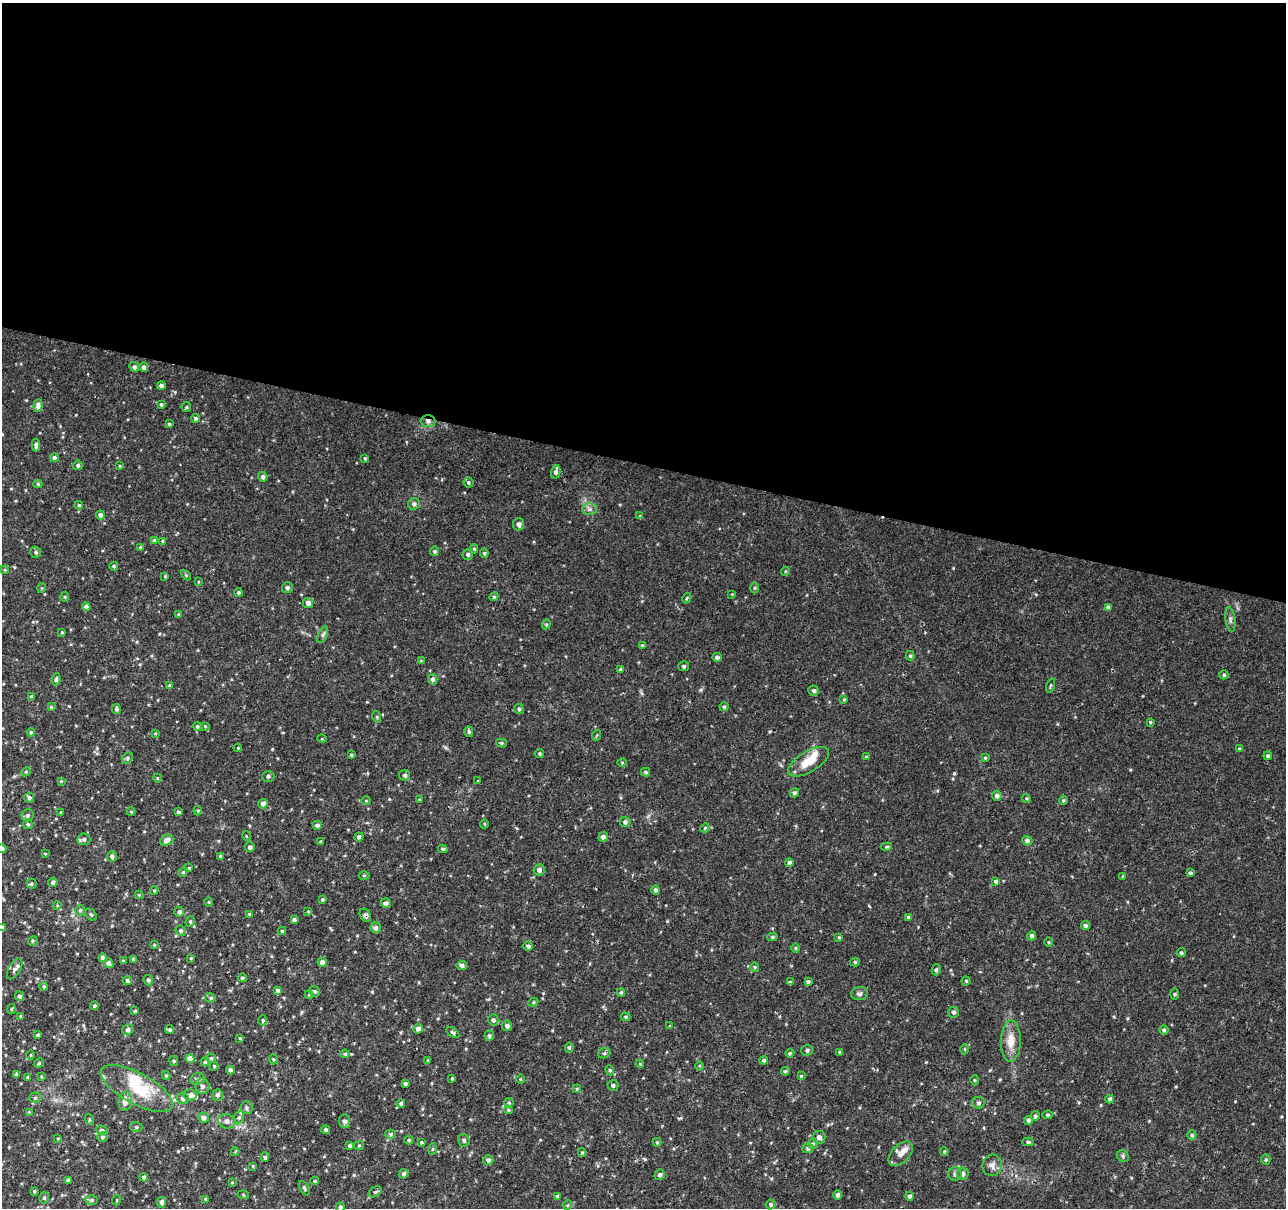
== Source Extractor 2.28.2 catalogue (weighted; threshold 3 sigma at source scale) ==
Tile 3 of 4 x 4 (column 3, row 1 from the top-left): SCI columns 2574-3857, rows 3899-5104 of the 5141 x 5324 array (HDU 1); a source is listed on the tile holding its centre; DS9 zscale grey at full resolution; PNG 1288 x 1210 px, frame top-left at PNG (2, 3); each listed source drawn as its Kron ellipse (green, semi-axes under 4 px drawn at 4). Shown black and unused: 38% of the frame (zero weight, under 2 of 3 exposures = <1% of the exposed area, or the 3 px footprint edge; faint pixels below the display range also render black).
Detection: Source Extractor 2.28.2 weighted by HDU 2 'WHT'; one run over the whole footprint, this tile lists its part. Background 0.0195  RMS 0.0032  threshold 0.0145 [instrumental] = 3 sigma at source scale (4.5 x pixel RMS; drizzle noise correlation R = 1.50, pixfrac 1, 0.0396/0.0396 arcsec/px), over >= 5 px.
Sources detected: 331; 1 inside a brighter object's white glare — neither listed nor drawn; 6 inside a brighter listed object's ellipse — not listed separately; the other 324 listed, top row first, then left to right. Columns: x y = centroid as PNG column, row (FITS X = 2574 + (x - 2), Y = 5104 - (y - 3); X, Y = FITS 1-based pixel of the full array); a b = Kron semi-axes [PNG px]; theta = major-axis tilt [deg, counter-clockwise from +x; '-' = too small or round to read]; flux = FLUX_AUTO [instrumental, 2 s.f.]
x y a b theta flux
134 367 5 4 - 1
144 367 4 4 - 1.2
161 386 4 4 - 0.92
161 404 3 3 - 0.46
38 405 6 4 84 1.4
186 407 5 4 - 0.41
195 418 4 4 - 0.75
428 421 7 6 - 1.1
169 424 4 4 - 0.45
36 445 6 4 89 1
54 458 4 4 - 0.87
365 458 3 3 - 0.43
78 465 5 4 - 0.61
120 466 3 3 - 0.32
556 472 7 4 77 1.2
263 477 5 4 - 1
468 482 5 5 - 0.52
38 484 4 4 - 0.47
414 504 6 5 - 1.1
79 505 4 3 - 0.44
590 509 7 6 - 1
100 515 4 4 - 1
640 516 4 4 - 0.42
519 524 6 5 - 1.3
154 540 4 4 - 0.32
162 541 3 3 - 0.3
140 547 4 3 - 0.35
474 549 4 4 - 0.44
435 551 5 4 - 0.57
36 552 5 5 - 0.6
484 553 5 4 - 0.41
468 555 5 5 - 0.79
114 566 4 4 - 0.5
5 570 4 3 - 0.29
785 571 4 4 - 0.36
186 575 6 4 -45 0.36
165 576 4 4 - 0.28
198 582 4 2 - 0.23
287 587 5 5 - 0.8
42 588 5 3 - 0.26
755 588 5 3 - 0.36
239 592 4 4 - 0.51
732 594 3 3 - 0.24
65 597 5 3 - 0.33
494 597 5 4 - 0.41
687 598 5 3 - 0.38
308 603 5 5 - 1.8
86 607 4 4 - 1.1
1108 607 4 4 - 0.81
178 614 4 3 - 0.3
1230 620 12 5 -82 1
546 624 5 4 - 0.4
62 632 4 3 - 0.31
323 635 9 4 69 0.83
642 645 4 3 - 0.27
910 656 4 4 - 0.45
717 657 4 4 - 0.98
421 661 4 4 - 0.31
684 666 5 5 - 0.47
621 669 4 3 - 1.7
1224 675 4 4 - 0.5
56 679 6 4 82 0.63
433 679 5 4 - 0.92
169 685 4 3 - 0.31
1050 686 7 3 71 0.36
814 691 5 5 - 0.78
32 696 4 4 - 0.61
844 700 4 3 - 0.37
51 707 4 4 - 0.41
724 707 5 4 - 0.55
116 709 5 4 - 0.58
519 709 5 4 - 0.72
377 717 6 3 -72 0.37
1150 722 4 4 - 0.4
197 726 4 4 - 0.56
205 726 4 4 - 0.34
31 732 4 4 - 0.56
469 732 5 4 - 0.57
155 733 3 3 - 0.25
597 735 5 3 - 0.31
322 739 5 3 - 0.28
501 743 5 4 - 0.52
238 748 4 3 - 0.28
1239 749 4 3 - 0.34
539 754 5 4 - 0.55
351 755 3 3 - 0.46
1268 756 4 4 - 0.61
866 757 4 2 - 0.26
127 758 6 5 - 0.58
985 758 4 3 - 0.37
808 762 23 10 31 6.2
622 763 5 3 - 0.27
26 772 5 4 - 0.36
646 772 4 4 - 0.54
405 775 5 5 - 0.71
268 776 6 5 - 0.77
157 778 4 3 - 0.26
61 781 4 4 - 0.3
478 781 3 3 - 0.28
794 793 5 4 - 0.68
997 796 5 4 - 1.1
29 798 5 5 - 0.79
1026 798 5 3 - 0.34
419 800 4 2 - 0.26
1063 800 4 4 - 0.41
366 801 4 4 - 0.3
263 804 5 4 - 1.5
198 811 5 4 - 0.4
61 812 3 2 - 0.37
131 812 4 4 - 0.4
178 812 4 4 - 0.65
28 815 6 5 - 0.86
625 822 5 5 - 0.9
28 824 5 4 - 0.62
484 824 4 3 - 0.36
317 825 4 4 - 0.93
705 828 5 4 - 0.36
246 836 5 3 - 0.26
359 837 4 4 - 0.86
603 837 5 4 - 1.3
84 839 6 6 - 1.2
167 840 7 5 26 1.9
1027 841 5 4 - 0.8
321 842 3 3 - 0.37
250 847 5 4 - 0.93
887 847 5 4 - 0.44
2 848 5 4 - 1.5
443 849 5 3 - 0.53
45 854 4 3 - 0.26
220 856 4 4 - 0.48
112 857 5 4 - 0.91
789 863 4 4 - 1
189 868 4 4 - 0.37
539 870 5 5 - 1.3
183 872 5 4 - 0.4
1190 873 3 3 - 0.63
364 875 5 3 - 0.37
1123 876 4 4 - 0.3
996 881 4 3 - 0.7
53 882 5 4 - 0.81
31 884 5 5 - 0.48
154 890 4 4 - 0.38
656 890 4 4 - 0.77
139 895 4 4 - 0.28
322 899 4 4 - 0.48
209 902 5 3 - 0.26
386 903 5 4 - 0.99
57 905 4 3 - 0.26
80 910 5 4 - 0.55
308 911 4 4 - 0.27
179 912 5 5 - 0.88
91 914 7 4 -48 0.53
249 914 3 3 - 0.25
365 915 7 5 -57 0.9
908 917 4 4 - 0.58
294 920 4 3 - 0.8
190 921 5 4 - 0.42
1085 926 4 4 - 0.84
2 927 4 3 - 1.1
375 928 5 5 - 1.2
181 931 5 5 - 0.66
282 931 4 4 - 0.39
1032 936 4 4 - 0.89
772 937 5 4 - 0.53
839 937 4 3 - 0.31
33 941 5 4 - 0.42
1048 942 5 3 - 0.3
154 945 4 3 - 0.34
528 946 4 4 - 0.9
795 948 5 3 - 0.39
1181 953 5 4 - 0.59
102 958 4 4 - 1.1
191 958 4 3 - 0.29
133 959 3 3 - 0.49
123 961 4 3 - 0.32
322 962 4 4 - 1.6
855 962 5 4 - 0.52
109 963 5 4 - 1.5
462 965 5 5 - 1
755 967 5 4 - 0.39
15 969 11 6 59 1.2
936 970 5 4 - 0.58
242 978 4 4 - 0.65
148 980 5 4 - 0.65
127 981 5 4 - 0.66
966 981 4 4 - 0.43
790 982 4 2 - 0.52
808 982 4 4 - 0.71
44 986 4 4 - 0.46
278 991 4 4 - 1.2
314 991 5 5 - 0.61
621 992 4 4 - 0.42
860 994 8 6 10 0.87
1174 994 5 3 - 0.39
309 995 4 4 - 0.32
20 996 5 4 - 0.78
211 998 5 4 - 0.53
533 1002 5 4 - 0.46
94 1006 4 4 - 0.57
12 1009 5 3 - 0.34
135 1011 4 3 - 0.36
954 1012 5 5 - 0.75
21 1016 4 3 - 0.28
625 1017 5 4 - 0.43
263 1020 5 4 - 0.43
493 1020 5 5 - 1.1
507 1026 5 5 - 1
670 1026 4 3 - 0.25
418 1029 5 5 - 1.3
128 1030 6 5 - 1.1
170 1030 4 4 - 0.46
1164 1030 5 4 - 0.64
453 1032 7 4 -35 0.55
38 1035 3 3 - 0.56
489 1036 5 5 - 0.62
240 1038 4 4 - 0.41
1011 1041 20 10 88 4.6
569 1047 5 4 - 0.5
964 1049 5 3 - 0.31
807 1050 6 5 - 0.77
840 1052 4 4 - 0.4
604 1053 6 5 - 0.52
790 1053 4 4 - 0.43
345 1054 4 4 - 0.47
31 1055 4 3 - 0.24
211 1058 4 4 - 0.46
190 1059 4 4 - 2.9
273 1059 5 3 - 0.3
428 1060 3 3 - 0.26
764 1060 4 4 - 0.67
174 1061 5 4 - 0.41
205 1062 4 4 - 0.63
39 1063 5 4 - 0.44
640 1064 4 3 - 0.28
214 1066 4 3 - 0.39
699 1066 5 3 - 0.32
230 1070 4 4 - 0.94
610 1070 5 4 - 0.42
785 1071 4 4 - 0.51
16 1075 3 3 - 0.6
166 1075 4 4 - 0.37
801 1076 3 3 - 0.29
41 1077 3 3 - 0.3
27 1078 4 4 - 0.44
198 1079 7 5 20 0.72
452 1079 4 3 - 0.37
520 1079 5 3 - 0.3
974 1080 5 3 - 0.3
405 1084 3 3 - 0.69
613 1085 5 5 - 0.7
202 1086 8 7 - 1.2
137 1088 40 15 -29 13
577 1089 4 3 - 0.33
190 1095 6 5 - 1.5
218 1095 6 5 - 0.92
35 1098 5 5 - 0.57
183 1098 6 5 - 1.4
1110 1099 4 4 - 0.79
125 1101 9 6 82 2.6
401 1103 4 4 - 0.59
509 1103 5 4 - 0.49
979 1103 6 5 - 0.77
246 1108 6 6 - 0.75
508 1110 4 3 - 0.41
29 1112 3 3 - 0.21
1047 1115 5 4 - 0.5
1035 1116 5 4 - 0.7
239 1117 6 5 - 0.63
203 1118 5 5 - 1.6
89 1119 5 3 - 0.35
1028 1120 4 4 - 0.87
227 1121 8 7 - 1.1
344 1121 7 6 - 1.5
136 1127 6 5 - 0.59
102 1130 6 4 -18 0.47
326 1130 4 4 - 0.62
390 1134 5 4 - 0.45
1192 1135 5 4 - 0.63
102 1137 5 4 - 0.66
819 1137 6 6 - 1.3
58 1138 4 3 - 0.28
409 1140 4 4 - 0.45
464 1140 6 5 - 0.83
421 1142 4 3 - 0.38
657 1142 4 3 - 0.39
1028 1142 5 4 - 0.49
813 1144 5 5 - 0.74
359 1145 5 4 - 0.39
350 1146 4 3 - 0.8
808 1148 5 5 - 0.79
433 1149 5 4 - 0.37
944 1151 4 3 - 0.34
235 1152 4 3 - 0.32
582 1153 4 4 - 0.35
901 1154 15 9 46 2.3
1123 1156 6 5 - 0.64
265 1157 5 4 - 0.49
1266 1159 5 4 - 0.47
488 1160 5 5 - 0.96
992 1165 11 9 83 1.6
253 1166 4 4 - 0.31
404 1174 5 4 - 0.63
955 1174 7 6 - 1.2
963 1174 6 6 - 1.4
660 1175 5 5 - 0.83
144 1177 4 4 - 1.2
68 1180 4 4 - 0.62
315 1181 4 3 - 0.4
232 1182 3 2 - 0.27
304 1188 8 4 -57 0.5
34 1191 3 3 - 0.35
375 1192 7 5 28 0.62
243 1195 6 4 -2 0.34
838 1195 4 4 - 0.88
558 1196 3 3 - 0.51
910 1196 4 4 - 0.97
44 1198 6 4 77 0.58
205 1199 4 3 - 0.29
92 1200 6 5 - 0.59
117 1200 5 3 - 0.29
162 1202 5 4 - 1.2
771 1204 5 5 - 0.67
568 1205 5 3 - 0.24
340 1207 4 4 - 0.86
Overlapping masked pixels (flux is a lower limit): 2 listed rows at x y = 428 421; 365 915
Isophote crosses this tile's border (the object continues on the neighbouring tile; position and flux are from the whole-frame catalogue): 4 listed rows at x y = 2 848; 2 927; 162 1202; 340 1207